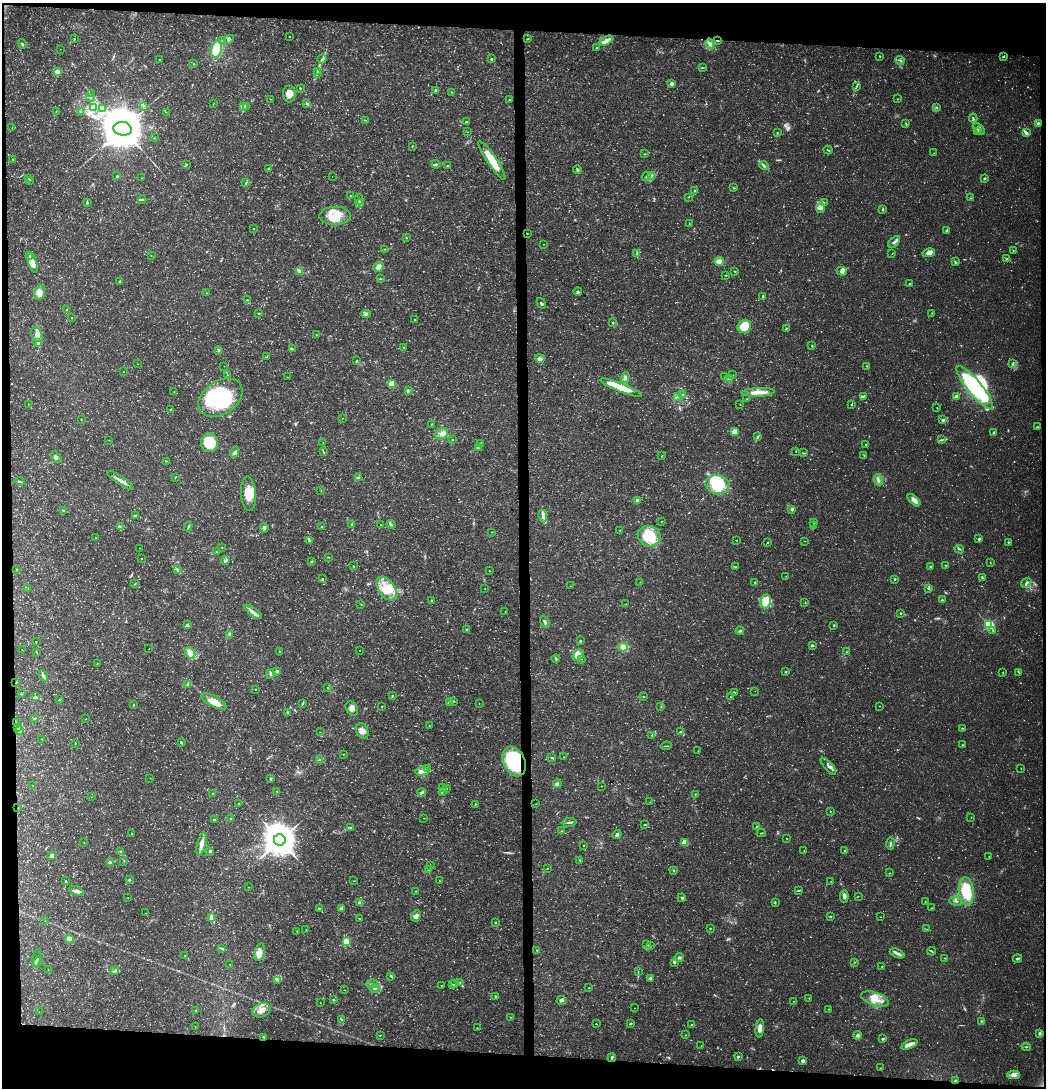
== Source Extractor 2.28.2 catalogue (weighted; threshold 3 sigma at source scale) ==
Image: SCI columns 214-4389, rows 2-4343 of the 4603 x 4354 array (HDU 1 of 3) = the unmasked area's bounding box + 8 px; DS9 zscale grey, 4 x 4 block average (1 PNG px = mean of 4 x 4 image px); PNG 1048 x 1090 px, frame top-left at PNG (2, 3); each listed source drawn as its Kron ellipse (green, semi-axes under 4 px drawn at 4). Shown black and unused: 8% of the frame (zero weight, under 3 of 4 exposures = <1% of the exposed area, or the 3 px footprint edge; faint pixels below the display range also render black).
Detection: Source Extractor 2.28.2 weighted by HDU 2 'WHT'. Background 0.0301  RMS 0.0037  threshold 0.0167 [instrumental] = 3 sigma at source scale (4.5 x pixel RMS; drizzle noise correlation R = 1.50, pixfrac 1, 0.0396/0.0396 arcsec/px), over >= 5 px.
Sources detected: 954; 82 too faint to see at this stretch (4 x 4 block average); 5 inside a brighter object's white glare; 6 cosmic-ray / hot-pixel residue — neither listed nor drawn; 13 coinciding with a brighter row at this scale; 55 inside a brighter listed object's ellipse — not listed separately; of the other 793, all 500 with FLUX_AUTO >= 0.677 (the completeness limit of this list) listed and drawn (293 fainter detections not listed), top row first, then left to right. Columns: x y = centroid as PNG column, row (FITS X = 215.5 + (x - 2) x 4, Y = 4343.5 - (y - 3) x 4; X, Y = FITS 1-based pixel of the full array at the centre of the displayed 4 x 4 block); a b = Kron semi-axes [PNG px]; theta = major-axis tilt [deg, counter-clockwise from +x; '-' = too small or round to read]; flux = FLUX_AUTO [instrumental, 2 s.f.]
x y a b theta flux
289 36 2 2 - 0.77
74 39 2 2 - 1
229 39 5 3 - 5.8
527 39 3 2 - 1.7
223 40 3 2 - 1.8
606 41 7 3 29 14
717 41 3 2 - 1.8
22 44 5 2 - 2.8
710 44 5 4 - 7.6
596 47 2 2 - 1.3
60 49 2 2 - 0.71
216 49 8 5 77 100
880 56 2 2 - 1.3
1003 57 3 2 - 2.3
159 59 2 2 - 1
322 59 4 2 - 3.8
492 59 2 2 - 6.2
900 60 5 2 - 2.9
193 64 2 2 - 0.72
702 68 2 2 - 1.2
57 71 2 2 - 49
317 71 2 2 - 0.88
317 73 2 2 - 1.1
671 83 3 3 - 7.1
857 86 3 2 - 1.9
300 88 2 2 - 1.6
436 90 3 2 - 3.1
451 92 2 2 - 1.1
91 94 2 2 - 0.93
289 94 8 6 -86 16
91 97 2 2 - 1.1
270 99 2 2 - 0.95
509 99 2 2 - 1.1
897 99 2 2 - 0.73
307 103 4 2 - 1.8
213 104 2 2 - 0.99
143 106 3 2 - 1.4
243 106 3 2 - 16
246 106 3 2 - 2.2
936 107 2 2 - 1.7
94 108 2 2 - 1.5
102 108 2 2 - 1.1
81 111 2 2 - 0.68
56 112 2 2 - 1.2
166 112 2 2 - 0.78
973 118 4 2 - 3
366 120 3 2 - 1.5
466 122 3 2 - 1.6
1038 123 3 2 - 3.2
906 124 3 2 - 1.9
12 128 2 2 - 0.79
123 129 9 7 -10 16000
979 129 7 3 -41 6.9
468 132 2 2 - 0.98
977 132 4 2 - 3.3
777 133 3 2 - 1.4
1026 133 4 3 - 7.3
154 138 2 2 - 0.87
412 146 2 2 - 1.6
828 150 4 2 - 2.1
934 153 2 2 - 0.8
645 154 2 2 - 1.3
13 159 2 2 - 2.1
492 160 23 4 -56 62
186 164 2 2 - 1.4
436 164 4 3 - 3.2
764 165 4 3 - 4.4
448 166 3 2 - 1.5
268 168 2 2 - 2.1
577 170 4 3 - 4.2
652 175 2 2 - 1.2
117 176 2 2 - 2.5
646 176 5 2 - 2.8
332 177 2 2 - 0.84
141 178 2 2 - 0.82
985 178 2 2 - 10
28 179 2 2 - 0.91
30 181 2 2 - 0.96
246 183 3 2 - 1.3
734 188 2 2 - 1.3
695 191 3 2 - 2.6
350 196 2 2 - 2.7
689 197 2 2 - 0.92
971 198 3 2 - 1
142 200 4 2 - 2.3
359 200 5 2 - 3.5
824 202 3 2 - 1.1
87 203 3 2 - 2
359 203 4 3 - 4.1
821 208 5 4 - 6.7
883 209 3 2 - 3.4
335 216 16 9 2 41
689 223 2 2 - 1
253 228 2 2 - 1.1
947 230 3 2 - 4.9
527 233 2 2 - 0.96
406 238 2 2 - 1.5
894 242 7 2 45 5.3
544 244 2 2 - 0.74
384 249 3 2 - 1.7
1013 250 2 2 - 1.2
637 253 2 2 - 1.2
929 253 6 4 10 11
892 254 2 2 - 0.71
151 255 2 2 - 0.96
29 256 2 2 - 20
1007 259 4 2 - 3
719 261 5 3 - 19
955 262 3 2 - 2.8
33 263 10 3 -73 12
378 267 6 3 29 14
299 271 3 2 - 6.3
735 271 2 2 - 1
842 271 5 4 - 8.9
726 275 2 2 - 1.7
380 279 3 2 - 2.1
120 281 4 2 - 2.3
910 284 3 2 - 1.7
578 291 4 3 - 3.6
40 292 7 5 78 21
206 293 2 2 - 0.77
763 296 2 2 - 3.5
247 300 3 2 - 1
541 303 6 2 -55 3.3
67 310 3 2 - 2.1
932 313 2 2 - 1.2
259 314 2 2 - 1.2
366 314 5 2 - 3.8
72 318 2 2 - 1.3
415 319 2 2 - 1.2
613 323 3 2 - 2
744 326 7 6 - 57
786 328 4 2 - 1.6
37 334 7 5 -65 14
316 335 2 2 - 2
38 342 4 2 - 3.9
812 346 2 2 - 1.3
404 347 2 2 - 1.2
292 349 3 2 - 1.4
219 350 3 2 - 1.9
267 357 2 2 - 1.3
540 358 5 4 - 8.8
357 360 3 2 - 1.5
137 364 2 2 - 0.72
1012 364 4 2 - 3.1
224 366 2 2 - 0.69
866 366 2 2 - 0.7
124 372 2 2 - 0.9
227 375 2 2 - 1.1
733 375 2 2 - 0.9
287 377 2 2 - 1.1
725 377 2 2 - 1
625 378 5 3 - 6.2
729 378 2 2 - 1.3
392 384 3 2 - 72
621 388 22 4 -21 68
975 388 27 7 -51 280
408 391 2 2 - 1
174 392 2 2 - 0.75
758 392 17 4 2 30
682 395 2 2 - 2
678 396 2 2 - 1.3
863 396 3 2 - 2.6
956 396 3 2 - 8.2
220 398 24 16 34 190
747 399 2 2 - 1
28 404 2 2 - 0.97
740 404 2 2 - 1.1
851 404 3 2 - 1.9
937 408 3 2 - 0.96
171 409 3 2 - 2.2
342 418 2 2 - 0.78
81 420 2 2 - 0.8
943 420 2 2 - 1.9
432 424 2 2 - 0.83
1037 427 3 2 - 2.2
734 432 2 2 - 79
994 432 4 2 - 2.1
442 434 7 5 36 12
758 436 3 2 - 1.5
109 440 2 2 - 1.4
452 440 2 2 - 0.75
941 440 2 2 - 1.8
209 442 9 8 - 64
323 443 2 2 - 0.9
481 444 3 2 - 2.5
866 444 2 2 - 2.3
478 448 3 2 - 1.7
796 451 2 2 - 1.5
234 452 5 3 - 6.8
323 452 2 2 - 1.5
804 453 3 2 - 1.9
864 455 3 2 - 1.1
662 456 2 2 - 1
56 457 7 3 -53 6.1
166 461 3 2 - 0.97
175 477 2 2 - 1.3
358 478 3 2 - 1.9
120 480 15 3 -33 13
878 480 6 3 -65 5.8
20 482 5 2 - 2.9
718 484 12 9 -9 93
321 490 2 2 - 0.72
248 494 17 7 -85 39
914 500 8 4 -44 14
637 501 2 2 - 7.1
791 509 4 3 - 3.1
63 511 2 2 - 2.2
135 516 3 2 - 2.5
543 516 6 3 -81 6.8
661 521 2 2 - 1.1
814 522 2 2 - 0.93
352 524 4 3 - 3.2
391 524 5 2 - 3.3
381 525 2 2 - 0.75
120 526 3 2 - 1.9
813 526 3 2 - 0.76
188 527 5 2 - 2.6
322 527 2 2 - 2.3
264 528 5 3 - 4.9
620 530 2 2 - 0.95
492 532 2 2 - 0.8
649 536 12 10 -21 88
96 537 2 2 - 1
979 539 3 3 - 3.1
309 540 3 3 - 3.3
736 540 2 2 - 0.82
805 541 2 2 - 0.93
768 542 2 2 - 1.2
1008 542 3 2 - 2
222 547 2 2 - 1
140 548 2 2 - 0.76
959 549 5 2 - 2.8
216 552 2 2 - 1.1
328 557 3 2 - 1.1
141 558 2 2 - 1.4
225 560 4 2 - 2.8
311 561 3 2 - 1.6
990 563 2 2 - 0.78
354 566 2 2 - 0.69
946 566 3 2 - 1.6
735 567 3 2 - 1.3
931 567 2 2 - 4.7
17 569 2 2 - 1.1
177 569 4 2 - 3.9
489 570 2 2 - 0.89
786 576 2 2 - 0.8
982 577 4 2 - 2.7
322 578 2 2 - 1.3
895 579 2 2 - 4.4
640 582 2 2 - 0.77
135 583 3 2 - 1.4
755 583 3 2 - 1.1
1026 583 6 2 40 4
570 586 2 2 - 0.76
28 588 2 2 - 0.71
386 588 13 8 -55 43
485 589 2 2 - 0.68
928 589 3 2 - 2.2
431 600 2 2 - 1.7
942 600 2 2 - 8.8
766 601 7 5 80 17
805 603 2 2 - 1.3
361 604 2 2 - 0.98
626 604 2 2 - 0.82
505 611 2 2 - 1.2
253 612 10 3 -36 11
900 613 2 2 - 1.8
545 622 6 3 -60 4.7
187 625 3 3 - 3.3
834 625 3 2 - 1.9
989 625 2 2 - 290
467 629 2 2 - 1.1
740 631 4 2 - 2.9
993 631 2 2 - 1.7
230 634 3 2 - 2.7
580 641 3 2 - 2.4
36 642 2 2 - 0.7
812 645 3 3 - 2.6
623 647 5 4 - 20
149 649 2 2 - 1.1
22 650 3 2 - 1.5
360 650 2 2 - 4.7
280 651 2 2 - 1.1
847 652 3 2 - 1.3
37 653 2 2 - 1.4
190 653 6 5 - 15
578 655 6 4 39 16
556 659 4 2 - 3.2
581 659 2 2 - 0.9
97 663 2 2 - 1.1
277 671 2 2 - 9.1
786 672 3 2 - 1.7
1018 672 3 2 - 1.3
1003 673 3 2 - 1.3
270 674 5 3 - 4.8
43 676 6 3 -65 6.2
16 682 2 2 - 1
188 684 3 3 - 4.2
328 687 2 2 - 0.69
256 689 2 2 - 1.6
755 691 2 2 - 0.91
734 692 2 2 - 1.3
21 694 2 2 - 0.96
392 695 3 2 - 1.7
36 696 2 2 - 1.2
644 696 2 2 - 0.94
730 697 2 2 - 1
59 700 2 2 - 1.8
214 701 14 5 -28 33
453 701 2 2 - 0.81
449 702 4 3 - 4.3
479 703 2 2 - 0.69
303 704 3 2 - 1.9
133 705 2 2 - 2.1
382 706 2 2 - 1.3
661 706 2 2 - 0.96
879 706 2 2 - 0.87
352 708 7 5 -60 10
287 712 3 2 - 2.1
34 719 2 2 - 2.9
86 719 2 2 - 1.1
17 723 2 2 - 2.4
429 725 2 2 - 0.86
17 728 2 2 - 4.9
963 728 2 2 - 1.1
19 730 2 2 - 2
362 731 8 5 -64 14
320 732 2 2 - 0.76
680 732 4 3 - 2.8
652 735 2 2 - 1
42 739 2 2 - 0.83
181 742 3 2 - 2.7
75 743 2 2 - 1.5
962 745 2 2 - 1.5
666 746 6 2 9 2.1
698 751 2 2 - 0.69
343 754 2 2 - 0.94
564 757 2 2 - 1.2
552 758 4 2 - 3.1
319 760 4 2 - 2.3
514 761 15 10 -66 190
828 766 10 3 -49 8.2
427 768 2 2 - 1.3
1021 768 2 2 - 0.79
422 771 7 3 4 12
150 778 2 2 - 0.75
270 779 3 2 - 2.8
557 784 4 4 - 4.2
32 785 2 2 - 1.2
602 786 2 2 - 0.71
443 788 2 2 - 1.2
446 788 2 2 - 2.2
277 791 2 2 - 1.5
421 792 4 2 - 4.6
442 792 3 2 - 2.5
213 793 3 2 - 1.6
695 794 2 2 - 1.3
91 797 2 2 - 0.86
650 802 2 2 - 0.75
239 803 2 2 - 1.3
475 804 3 2 - 1.4
536 804 2 2 - 0.69
18 808 2 2 - 0.97
830 811 2 2 - 0.86
231 818 2 2 - 1.1
423 818 2 2 - 0.72
971 818 2 2 - 0.87
214 820 3 2 - 3.4
570 822 7 2 7 3.8
645 824 2 2 - 1.2
756 827 3 2 - 3
350 828 2 2 - 1.4
562 831 3 2 - 1.8
761 833 4 2 - 1.4
132 834 2 2 - 0.77
617 835 5 3 - 5.1
787 838 2 2 - 1.2
280 840 6 5 - 5700
685 842 3 2 - 42
84 843 2 2 - 0.89
201 844 12 4 75 17
890 844 6 2 83 4.8
584 845 2 2 - 1.6
845 850 3 2 - 2.3
210 851 3 3 - 3.4
804 851 2 2 - 1.2
121 852 3 2 - 2.5
52 855 2 2 - 17
989 856 2 2 - 1.9
580 860 2 2 - 1.7
124 861 2 2 - 0.83
110 862 4 3 - 4.8
430 866 2 2 - 1.3
548 868 2 2 - 1.1
428 870 3 2 - 1.4
674 870 2 2 - 1.3
889 873 2 2 - 0.84
129 880 2 2 - 7.3
439 880 2 2 - 0.76
66 881 3 2 - 2.2
354 881 2 2 - 1
831 881 2 2 - 0.68
249 887 2 2 - 0.76
76 891 8 3 -18 15
416 891 2 2 - 1.2
799 891 3 2 - 2.1
966 891 14 7 -84 82
844 896 6 4 87 6.5
858 896 2 2 - 0.88
128 897 2 2 - 0.83
682 898 4 2 - 2.8
956 901 7 2 -13 4.2
775 902 3 2 - 1.1
925 902 2 2 - 0.75
360 903 2 2 - 48
319 908 3 2 - 2.5
342 908 4 2 - 7
932 908 2 2 - 0.97
146 913 2 2 - 0.98
416 916 6 3 64 9.7
830 916 3 2 - 1.5
880 917 2 2 - 0.71
211 918 4 2 - 15
359 918 2 2 - 1.3
45 921 2 2 - 0.82
496 923 2 2 - 1.3
710 928 2 2 - 1.4
927 929 2 2 - 1
306 930 2 2 - 0.89
297 931 2 2 - 1.2
69 939 4 3 - 19
346 942 2 2 - 160
647 945 3 2 - 1.5
650 946 2 2 - 1.2
222 948 4 2 - 2.7
537 950 2 2 - 1.5
932 951 4 2 - 2.5
260 952 9 5 76 16
897 953 8 3 -23 8.5
185 955 2 2 - 1.1
679 957 5 3 - 3.5
37 958 9 2 79 6.9
945 958 2 2 - 1.8
1017 958 4 2 - 4.1
38 962 6 4 55 9.2
674 962 3 2 - 4.1
855 962 2 2 - 0.87
230 964 2 2 - 0.75
882 967 2 2 - 1.2
48 969 2 2 - 0.77
115 971 4 3 - 3.8
638 972 4 2 - 1.4
391 976 4 2 - 2
651 978 3 2 - 7.4
278 980 2 2 - 1.5
460 983 3 2 - 2.3
372 984 6 2 8 3.6
453 984 2 2 - 1.1
455 984 2 2 - 1.1
441 985 2 2 - 1.9
375 988 4 2 - 3.2
589 988 2 2 - 1.3
344 990 2 2 - 0.83
496 996 3 2 - 1.8
809 998 2 2 - 0.79
875 999 14 6 -19 27
333 1000 3 2 - 2.1
561 1000 4 3 - 5.4
794 1001 2 2 - 0.89
320 1003 2 2 - 0.87
635 1008 2 2 - 0.95
829 1009 2 2 - 0.96
196 1010 2 2 - 2.3
262 1010 9 7 24 20
39 1012 2 2 - 0.73
510 1017 2 2 - 1
341 1020 4 2 - 2.6
981 1021 4 2 - 3.8
596 1024 2 2 - 0.86
630 1024 3 2 - 2.3
692 1025 3 2 - 3.2
195 1027 2 2 - 0.94
477 1028 2 2 - 0.83
760 1028 9 4 84 14
1039 1033 3 3 - 3.8
380 1035 2 2 - 1.2
686 1035 2 2 - 0.87
858 1035 4 3 - 6.4
264 1037 4 2 - 3.5
883 1039 3 2 - 4
909 1044 8 3 23 16
701 1046 2 2 - 0.86
1026 1047 4 2 - 2.1
738 1056 2 2 - 4.2
612 1057 4 2 - 3.7
803 1061 4 3 - 5.8
880 1068 2 2 - 0.97
1014 1075 6 4 -1 9.3
956 1080 4 2 - 2.5
Overlapping masked pixels (flux is a lower limit): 7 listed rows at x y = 717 41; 1038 123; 527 233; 16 682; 514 761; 264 1037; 956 1080
Diffuse or blended objects may show on this block-average render without a row.